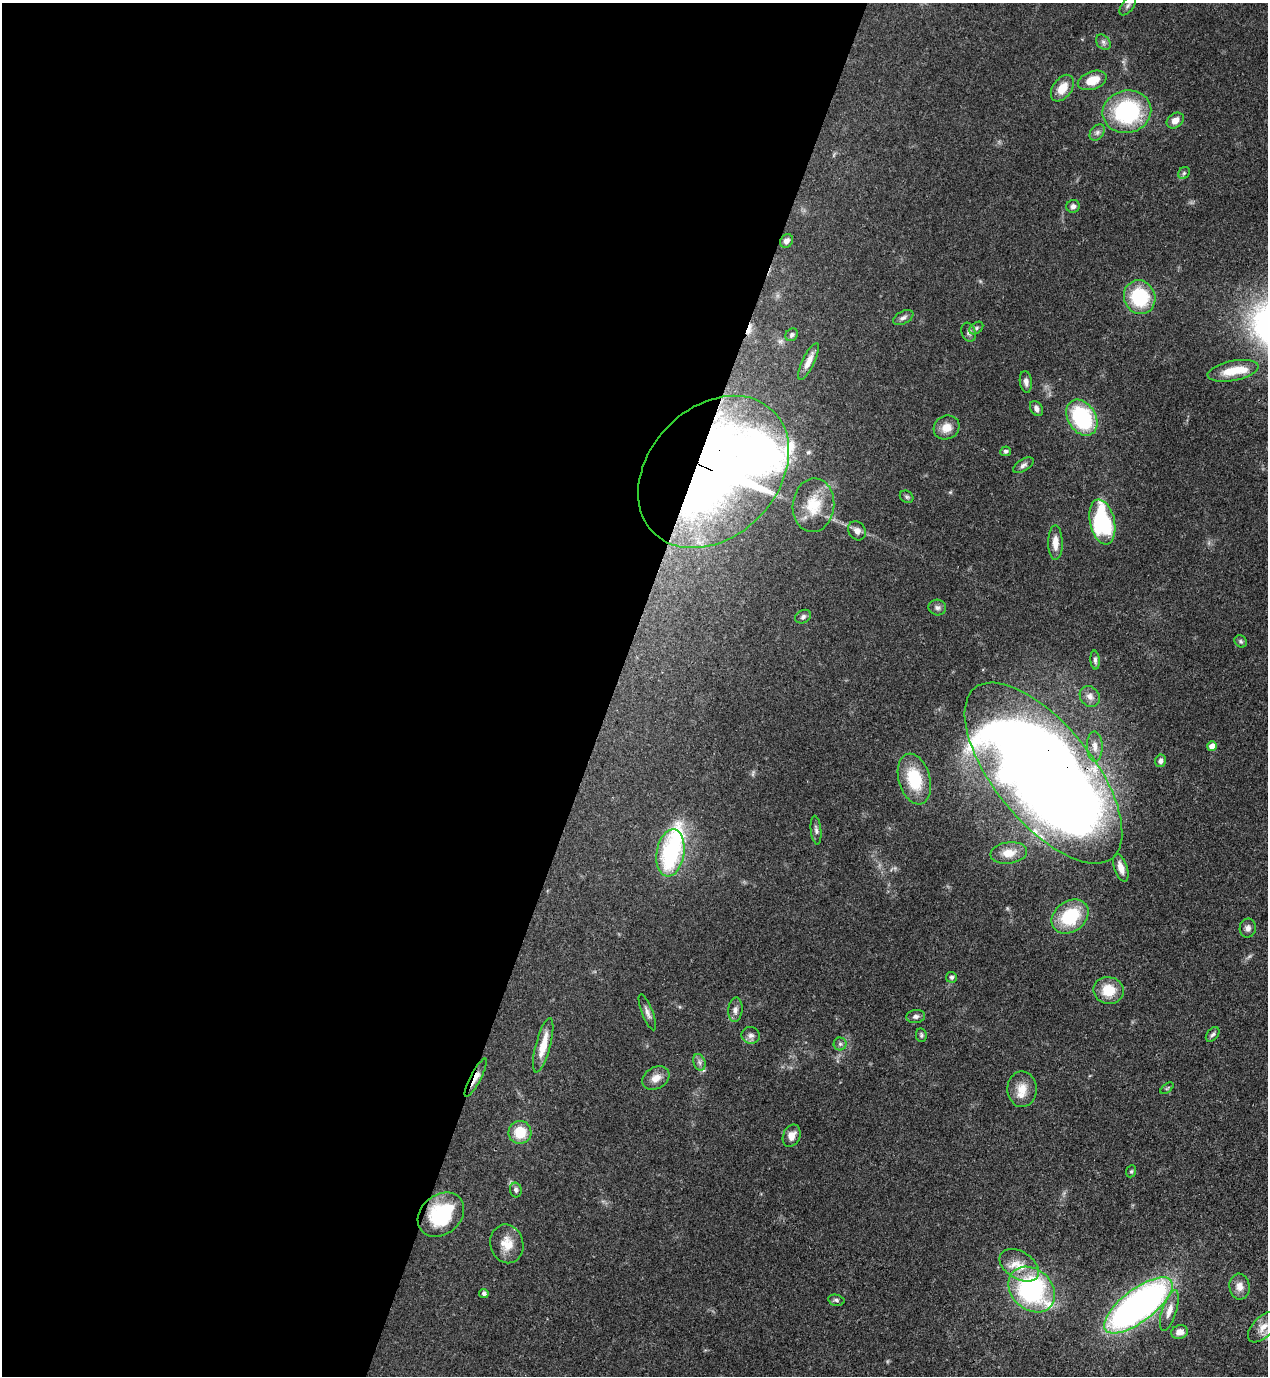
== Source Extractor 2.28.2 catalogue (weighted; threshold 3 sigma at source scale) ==
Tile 5 of 4 x 4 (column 1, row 2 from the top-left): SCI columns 353-1618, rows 2791-4164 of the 5638 x 5579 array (HDU 1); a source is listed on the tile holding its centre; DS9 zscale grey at full resolution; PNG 1270 x 1378 px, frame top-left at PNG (2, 3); each listed source drawn as its Kron ellipse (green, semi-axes under 4 px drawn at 4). Shown black and unused: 48% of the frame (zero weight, under 3 of 4 exposures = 7% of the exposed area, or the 3 px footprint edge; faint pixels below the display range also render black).
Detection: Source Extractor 2.28.2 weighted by HDU 2 'WHT'; one run over the whole footprint, this tile lists its part. Background 0.0515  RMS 0.0033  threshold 0.015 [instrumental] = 3 sigma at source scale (4.5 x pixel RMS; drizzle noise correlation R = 1.50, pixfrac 1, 0.05/0.05 arcsec/px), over >= 5 px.
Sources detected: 81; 2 inside a brighter object's white glare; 1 long thin detection or spike segment (spike, bleed or trail) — neither listed nor drawn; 3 inside a brighter listed object's ellipse — not listed separately; the other 75 listed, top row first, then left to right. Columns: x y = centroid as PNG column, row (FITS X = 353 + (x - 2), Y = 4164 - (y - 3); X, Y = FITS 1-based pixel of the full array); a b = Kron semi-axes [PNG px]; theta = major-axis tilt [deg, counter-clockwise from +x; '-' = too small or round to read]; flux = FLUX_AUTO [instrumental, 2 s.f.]
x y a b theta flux
1128 5 11 6 53 1.3
1103 42 8 6 -48 1
1092 80 15 9 20 5.8
1062 88 15 9 54 5.2
1127 112 24 21 14 35
1175 120 9 7 37 2.4
1097 132 9 6 50 1.1
1184 173 6 5 - 0.59
1073 206 7 6 - 1.1
786 241 7 6 - 1.6
1140 297 17 15 -68 20
903 318 11 6 26 1.2
976 328 8 5 38 0.82
969 332 10 7 -72 1.2
792 335 7 5 48 0.8
809 361 20 6 64 3.2
1233 371 26 10 11 6.9
1026 382 11 6 -82 1.4
1036 409 8 5 -59 1.3
1082 418 19 14 -58 30
947 427 13 11 27 4
1006 451 5 5 - 0.67
1023 465 11 5 31 1.1
713 472 85 64 46 250
907 497 7 5 -32 0.65
813 505 27 21 84 9.4
1102 522 23 12 -78 36
857 531 10 8 -53 1.8
1055 543 17 7 -89 3.2
937 608 9 8 - 1.1
803 617 8 6 26 0.93
1241 641 7 5 -46 0.65
1095 660 9 4 -86 0.85
1090 696 11 9 -50 1.9
1095 746 15 8 -89 2.5
1212 746 5 5 - 2.8
1160 761 6 5 - 1.2
1043 773 109 49 -51 750
914 779 26 15 -74 15
816 830 14 5 -84 1.1
670 853 24 14 80 35
1009 853 18 10 8 4.3
1121 868 14 6 -72 2.8
1070 916 20 15 37 18
1248 928 9 8 - 1.5
951 977 5 5 - 0.72
1108 990 15 13 -11 7.7
735 1010 12 7 85 1.6
647 1012 19 5 -69 1.6
916 1016 9 6 7 1.2
1213 1034 8 5 49 0.8
751 1035 9 8 - 1.4
921 1035 7 5 -80 0.63
840 1044 6 6 - 0.78
543 1045 28 7 75 6.5
699 1062 8 6 -72 1.1
476 1078 21 5 62 3.1
656 1078 14 10 30 3.2
1167 1088 7 4 37 0.46
1022 1089 18 14 -88 5.1
520 1132 11 11 - 8.3
792 1136 11 8 67 2.7
1131 1171 6 5 - 0.49
516 1190 7 6 - 0.94
441 1215 25 19 40 22
507 1244 19 16 -76 5.6
1019 1265 22 13 -33 6
1239 1287 13 10 -82 2.7
1032 1289 26 20 -43 56
484 1293 4 4 - 0.95
836 1300 8 5 -12 0.79
1138 1305 41 16 37 150
1169 1311 21 7 72 3.2
1263 1327 19 10 46 3.5
1179 1332 8 6 20 2.5
Overlapping masked pixels (flux is a lower limit): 3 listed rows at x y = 713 472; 1043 773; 476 1078
Isophote crosses this tile's border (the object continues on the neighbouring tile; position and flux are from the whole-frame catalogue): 1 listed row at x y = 1128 5